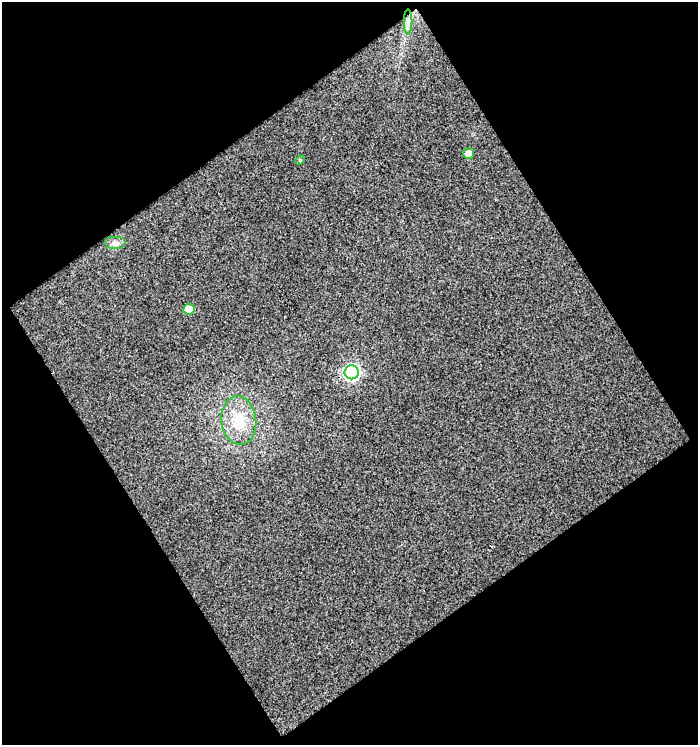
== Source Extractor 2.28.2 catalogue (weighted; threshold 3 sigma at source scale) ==
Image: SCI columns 21-716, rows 1-743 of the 735 x 743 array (HDU 1 of 3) = the unmasked area's bounding box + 8 px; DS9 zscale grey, full resolution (1 PNG px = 1 image px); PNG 700 x 747 px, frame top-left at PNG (2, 2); each listed source drawn as its Kron ellipse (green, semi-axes under 4 px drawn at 4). Shown black and unused: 50% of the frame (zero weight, under 3 of 4 exposures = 2% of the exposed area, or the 3 px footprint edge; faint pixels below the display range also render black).
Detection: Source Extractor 2.28.2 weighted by HDU 2 'WHT'. Background 0.0261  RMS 0.017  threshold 0.0749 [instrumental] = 3 sigma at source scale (4.5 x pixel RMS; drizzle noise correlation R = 1.50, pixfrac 1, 0.0396/0.0396 arcsec/px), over >= 5 px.
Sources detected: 7; all 7 listed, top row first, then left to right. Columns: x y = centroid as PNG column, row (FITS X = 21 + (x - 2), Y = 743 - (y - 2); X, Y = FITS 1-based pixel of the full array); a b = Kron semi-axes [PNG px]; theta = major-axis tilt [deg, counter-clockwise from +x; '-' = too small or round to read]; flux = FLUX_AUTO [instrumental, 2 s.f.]
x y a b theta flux
408 22 12 3 90 4.5
469 154 5 5 - 12
300 160 5 4 - 1.6
115 243 11 6 0 6.6
189 309 6 5 - 20
352 372 7 7 - 330
239 420 24 17 -83 46